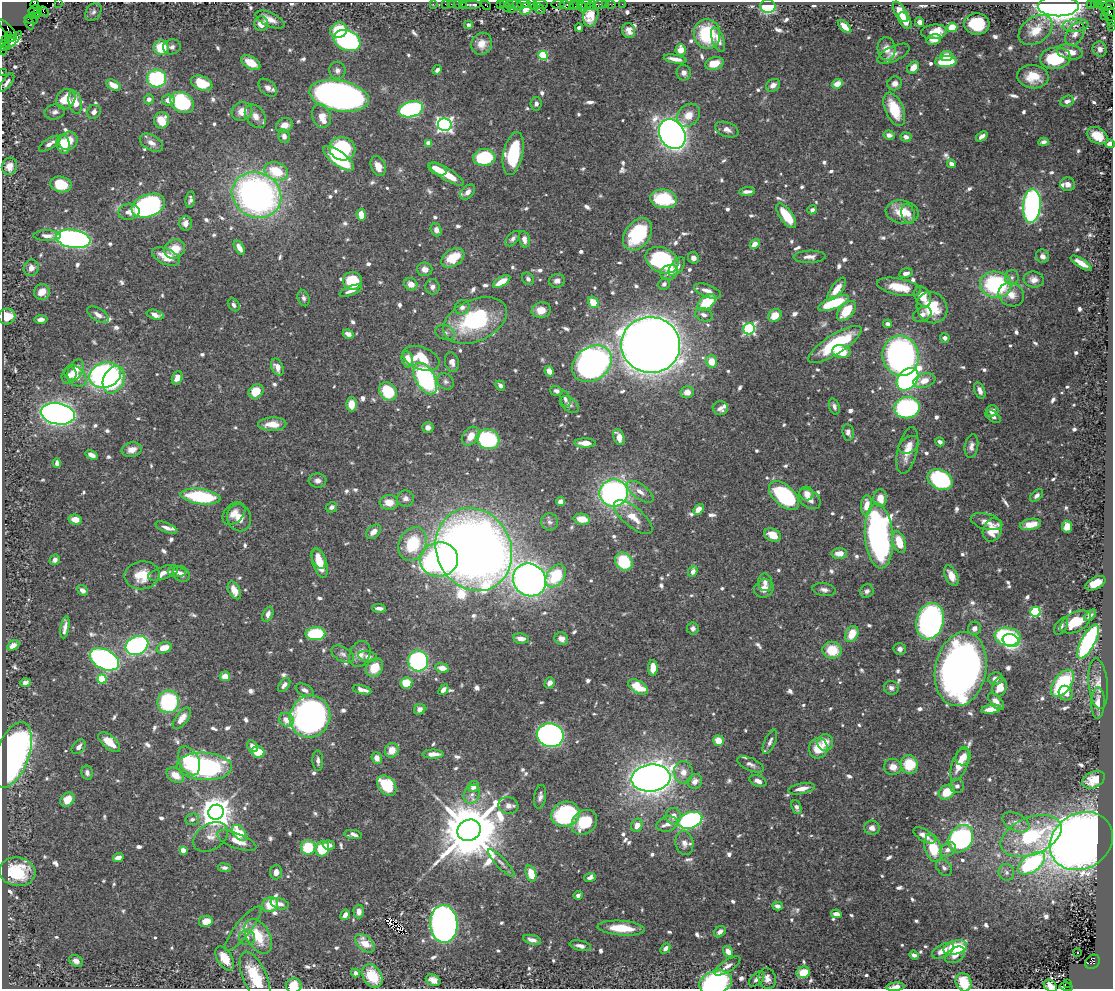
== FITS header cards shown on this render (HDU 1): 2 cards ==
NAXIS1  =                 1111
NAXIS2  =                  987

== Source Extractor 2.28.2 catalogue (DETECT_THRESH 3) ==
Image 1111 x 987 px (HDU 1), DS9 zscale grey, 1 PNG px = 1 image px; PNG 1115 x 991 px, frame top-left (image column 1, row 987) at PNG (2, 2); each listed source drawn as its Kron ellipse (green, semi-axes under 4 px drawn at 4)
Background 0.616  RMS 0.0094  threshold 0.0282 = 3 sigma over >= 5 px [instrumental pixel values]
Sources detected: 875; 1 with non-positive FLUX_AUTO (blend fragments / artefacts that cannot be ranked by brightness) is neither listed nor drawn; of the other 874, the 500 brightest by FLUX_AUTO listed and drawn (374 fainter detections omitted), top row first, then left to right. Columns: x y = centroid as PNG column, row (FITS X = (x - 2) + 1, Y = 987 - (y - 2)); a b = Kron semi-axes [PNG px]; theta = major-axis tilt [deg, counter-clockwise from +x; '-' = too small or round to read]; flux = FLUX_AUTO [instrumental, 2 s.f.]
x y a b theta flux
59 2 2 2 - 17
35 4 4 3 - 150
433 4 2 2 - 14
445 4 2 2 - 25
451 4 2 2 - 22
457 4 2 2 - 31
500 4 3 2 - 28
509 4 3 2 - 12
524 4 7 2 0 160
533 4 7 3 -50 59
541 4 7 3 -6 110
558 4 7 3 8 74
573 4 3 2 - 43
585 4 6 3 5 93
600 4 7 3 15 110
605 4 2 2 - 9.4
611 4 5 2 - 24
622 4 2 2 - 8.8
1094 4 3 2 - 60
1098 4 3 3 - 20
1103 4 5 2 - 22
462 5 3 2 - 44
471 5 10 3 0 150
486 5 5 3 - 54
516 5 8 3 -25 180
566 5 7 4 -16 170
576 5 7 3 28 65
591 5 5 2 - 21
1091 5 4 2 - 2.3
505 6 7 3 -55 150
768 6 7 6 - 48
1058 6 20 10 0 680
1109 6 7 3 19 97
582 7 6 2 -51 84
511 9 3 2 - 46
526 9 6 5 - 5
539 9 6 4 -49 110
35 10 6 3 18 310
44 11 5 3 - 36
38 12 5 3 - 450
93 12 10 7 56 2.3
900 12 11 5 -58 11
1105 12 3 2 - 17
34 13 7 4 -49 370
1110 13 8 5 -74 320
591 15 12 7 81 8.8
1104 16 2 2 - 18
31 19 7 3 -15 54
270 19 15 7 -24 5.6
905 20 9 5 -60 8.2
1111 21 6 2 -62 73
919 22 5 4 - 2.7
29 23 6 4 -64 64
261 24 7 7 - 6.4
977 24 13 10 -2 23
468 25 4 4 - 2.4
1075 25 13 6 5 3.3
1112 26 2 2 - 28
579 27 4 3 - 2.3
845 27 8 4 -45 7.4
952 27 5 5 - 22
8 29 13 4 -48 170
339 30 9 7 26 24
1036 30 19 12 36 13
629 31 7 6 - 3.8
934 32 13 7 6 13
707 34 15 13 -83 36
1075 34 13 8 59 4.9
9 36 3 3 - 260
12 38 4 2 - 250
933 39 7 5 10 4.2
6 40 3 2 - 27
347 40 14 10 -23 100
718 40 13 5 -69 5.8
11 41 14 4 42 100
5 44 5 3 - 37
482 44 11 10 - 6.2
172 47 9 7 9 2.5
161 48 7 7 - 22
2 49 6 2 -80 44
886 49 12 9 -81 5.8
1100 49 8 7 - 3.3
681 50 5 5 - 7.5
1070 52 13 7 -11 8.1
893 54 17 7 25 4.6
543 55 4 4 - 42
946 56 6 5 - 7
1055 58 15 11 6 41
675 59 11 4 -10 5
946 61 11 5 3 37
251 63 10 6 -29 9.3
714 64 10 6 15 11
913 68 7 5 48 6.7
337 70 9 8 - 3
437 70 5 4 - 2.6
2 72 2 2 - 15
684 73 8 7 - 3
1033 77 16 11 -6 14
156 79 9 9 - 61
7 83 11 4 54 3.1
202 83 11 7 -23 22
895 83 7 6 - 4.1
837 84 6 4 29 8.6
114 85 8 5 -27 6.6
773 85 7 6 - 3.6
268 88 11 7 -42 3.5
339 96 30 15 -11 410
66 99 10 9 - 18
149 99 5 4 - 3.3
168 100 6 5 - 5.3
1067 101 7 5 19 2.7
75 102 11 6 -78 8.6
182 102 13 9 -32 59
536 104 7 5 83 2.3
411 109 12 7 15 100
894 109 18 9 -67 23
242 111 10 9 - 7.3
55 112 10 7 11 2.7
94 112 7 6 - 3.4
688 115 13 10 42 8.7
255 116 13 9 -54 5.3
321 116 12 9 -70 7.4
162 120 8 7 - 12
284 125 9 7 26 6.5
445 125 7 6 - 220
727 130 12 7 -20 4
672 134 16 12 -60 660
889 135 5 4 - 3.3
284 136 7 5 -79 3.7
982 136 6 4 36 3
1097 136 11 7 -31 12
906 137 5 5 - 3.2
68 141 10 8 45 9.4
1044 142 5 4 - 2.1
151 143 13 7 -30 4.4
429 143 4 4 - 8.7
50 144 12 5 32 3.7
63 144 9 6 -78 16
1110 144 4 4 - 4.2
342 149 13 11 -20 71
513 153 22 9 78 45
338 158 18 7 -36 39
484 158 11 8 4 44
951 164 4 4 - 3.1
9 166 9 7 75 6.2
378 166 10 7 -65 7
437 169 9 5 -25 8.1
276 171 12 9 -20 23
447 174 19 6 -31 17
61 184 11 8 -12 16
1068 184 7 7 - 3.5
747 191 8 3 4 3
468 192 9 5 47 3.2
256 195 25 22 -27 270
664 199 13 9 -7 38
190 200 8 4 81 2.3
148 206 17 11 19 220
1032 206 17 9 85 180
812 210 5 4 - 2.4
129 212 10 8 4 5.3
902 212 16 11 -9 15
908 214 9 6 -70 5
361 215 6 4 -83 8.4
786 216 14 6 -54 21
186 223 7 6 - 3.9
436 230 6 5 - 3
638 234 18 12 54 44
47 236 13 5 -1 4.3
73 239 17 9 -9 200
513 239 9 5 48 2.3
524 239 8 5 -77 4
755 244 5 4 - 8.5
239 248 8 4 -59 5.1
175 249 11 9 30 11
166 256 15 7 -24 10
1042 256 7 6 - 4
810 257 16 6 2 3.9
453 258 13 8 32 17
693 258 6 5 - 2.4
662 260 17 12 -25 80
1081 263 12 4 -33 5.8
677 267 11 6 51 4.8
31 268 8 7 - 4.1
425 269 7 6 - 4.5
669 272 9 7 26 6.8
906 273 7 4 13 2.9
1012 277 7 6 - 2.1
528 279 7 5 -53 2.2
1034 280 10 8 -7 4.1
352 281 9 9 - 26
557 281 8 7 - 3.3
502 282 10 4 31 9.3
411 284 7 6 - 4.8
664 284 6 5 - 2.3
996 285 16 13 -10 68
432 287 8 7 - 2.6
899 287 22 8 -11 17
837 289 13 5 53 8.1
351 291 12 4 21 3.5
708 291 14 6 -20 5.2
42 292 8 8 - 7.1
1011 295 13 11 -28 6.7
923 297 10 7 -63 11
304 298 8 5 -73 2.2
593 302 6 5 - 14
707 302 11 6 40 29
834 303 16 6 21 40
234 305 7 5 -54 2.4
462 307 7 7 - 3.5
932 308 16 14 -50 25
541 310 10 7 16 7
846 311 12 7 50 19
922 314 10 6 25 4.2
98 315 12 6 -32 3.8
155 315 9 4 -15 4.9
704 315 9 6 -18 3.4
775 315 7 6 - 11
7 316 8 8 - 10
41 319 6 4 2 2.8
475 320 34 20 24 71
887 324 4 4 - 2.9
749 329 6 5 - 120
445 333 10 7 -23 2.7
348 334 5 4 - 3.4
945 338 5 4 - 2.7
835 344 31 9 32 52
651 345 29 28 - 1700
841 352 9 6 -9 15
901 356 20 18 -75 270
421 358 19 11 -20 20
407 359 8 5 -78 9.8
711 361 6 5 - 10
452 362 10 7 -76 4
592 364 21 16 35 350
277 367 9 6 -64 5.4
76 370 11 7 64 8.8
549 371 5 4 - 5
69 375 8 7 - 3.2
105 375 16 12 18 170
75 376 12 8 -44 9.8
177 378 7 5 71 4.9
425 378 17 9 -61 99
908 379 12 9 48 220
114 380 14 10 65 43
446 381 9 7 -43 2.3
924 381 11 6 16 7.1
500 386 5 4 - 2.6
256 391 8 6 37 14
388 391 10 8 -49 31
556 391 6 5 - 2.4
980 391 8 5 -68 3.6
687 392 6 6 - 5.3
565 399 8 5 -73 2.1
352 404 7 5 -90 9.1
570 405 10 7 -34 2.4
834 406 8 5 -70 2.3
720 408 7 7 - 3.2
907 408 13 10 7 130
992 411 6 5 - 3.9
58 414 17 10 -10 540
993 416 8 5 -35 2.3
272 424 14 6 2 9.5
428 428 6 5 - 4.4
848 432 8 5 -82 2.7
471 436 10 7 52 8
619 437 8 5 -68 5.9
488 439 11 10 - 74
940 442 5 4 - 2.2
585 443 10 4 -1 7.4
909 445 11 7 32 4.3
971 446 12 6 80 3.4
132 450 10 7 10 5.1
907 450 24 9 77 9.7
91 455 6 4 -33 4.7
57 463 5 4 - 2.5
940 479 13 9 -27 76
318 481 9 7 -2 3.5
640 492 15 7 -36 5.4
614 493 14 13 - 210
807 494 7 7 - 4.4
784 496 18 10 -43 85
1037 496 7 5 43 2.4
201 497 20 7 -8 51
405 498 8 8 - 3.3
880 498 9 7 -85 8
809 499 12 8 -37 5.8
389 502 9 7 2 7.9
560 502 4 4 - 4
866 505 10 5 85 8.8
331 507 6 5 - 2.7
698 509 6 4 49 6
234 513 13 9 45 6
633 517 24 9 -39 11
239 518 14 12 -75 6.8
75 519 7 5 -10 6.4
582 519 8 5 -9 12
550 522 9 8 - 2.4
987 522 16 8 -15 5.4
1031 524 11 5 11 11
1067 526 6 5 - 9.5
166 528 11 4 -22 3.3
992 530 12 9 65 15
373 532 9 6 42 4.3
773 535 9 6 -26 8.9
879 536 32 14 -86 240
899 542 11 6 -73 14
413 544 17 13 68 32
474 549 42 37 -64 870
839 553 7 5 1 6.3
319 558 10 6 -67 7.4
55 560 5 5 - 2.7
439 560 19 17 7 200
624 562 9 8 - 33
320 563 15 7 -72 13
693 571 6 4 68 3.5
177 572 9 5 -2 2.7
163 573 16 6 18 5.1
181 574 9 7 -36 3.6
142 575 17 14 8 16
556 576 13 8 55 30
951 576 11 6 -65 7.6
529 580 17 16 - 420
765 582 9 7 -83 3.7
1095 583 11 6 27 12
764 589 10 9 - 6.2
82 590 6 4 -39 3.1
234 590 9 5 -63 6.7
824 590 12 6 -9 2.7
867 591 7 6 - 2.3
379 608 7 3 -3 2.8
1035 612 5 5 - 61
268 614 8 5 68 2.9
1090 615 7 4 43 2.3
930 621 18 13 75 190
1076 622 17 9 28 17
1061 626 9 5 56 2.3
65 627 11 4 81 3.8
693 628 6 5 - 2.2
974 628 7 6 - 3.4
315 634 10 6 1 36
852 634 8 6 62 13
1008 637 13 9 -8 130
521 639 8 5 -8 5.6
561 639 7 6 - 4.5
1011 640 8 6 -16 70
1088 642 19 7 62 130
13 645 6 4 30 4.6
137 645 12 9 25 120
164 648 8 5 17 10
900 649 6 6 - 2.5
832 650 9 8 - 18
343 654 12 7 -29 2.7
360 654 13 10 67 5.6
368 657 9 5 -11 2.6
104 659 15 9 -27 180
418 661 10 10 - 97
375 668 10 8 52 13
442 668 7 4 -7 6.1
653 668 8 5 -89 9.2
961 669 37 25 79 440
225 676 5 5 - 7.7
995 678 7 6 - 4.1
102 679 4 4 - 31
25 683 5 4 - 2.6
406 683 6 5 - 15
550 683 6 4 56 3.4
1062 683 15 8 54 60
1098 684 25 9 -85 7.5
284 685 8 5 54 3
638 687 11 6 -31 21
1000 687 10 7 70 7.9
891 688 7 7 - 2.4
305 690 9 5 -25 2.4
362 690 9 4 -13 4
443 690 6 4 48 2.8
1066 693 7 6 - 5.7
996 701 10 5 -48 4.6
168 702 11 10 - 61
1098 703 16 6 89 7
420 709 6 5 - 3.5
991 709 10 4 7 7.7
310 717 21 20 - 320
182 718 13 6 53 7.5
286 720 8 6 -38 6.2
550 735 13 12 - 260
718 741 5 5 - 10
109 742 13 6 -41 13
770 742 13 5 66 3
825 742 8 8 - 8
252 746 6 5 - 4.7
79 747 8 5 49 3.4
818 748 10 9 - 15
392 750 7 6 - 7.6
258 752 7 5 -13 13
433 754 10 4 -1 6.1
12 755 34 16 70 280
963 757 8 7 - 6
377 758 6 5 - 4.9
189 761 15 10 -64 19
318 761 10 5 -87 2.6
750 764 14 6 -25 3.1
960 764 18 7 70 13
909 765 9 8 - 23
204 766 27 13 -3 120
893 767 9 8 - 6.3
683 772 11 9 -85 6.5
87 773 7 5 -78 2.3
175 775 9 6 -34 9.6
651 778 19 13 6 790
1093 780 12 7 26 11
695 781 8 7 - 4.6
758 781 9 5 -23 3.8
387 786 11 8 -47 34
957 786 7 7 - 2.5
473 787 6 5 - 6.3
802 789 14 5 11 5.9
947 792 8 6 36 15
472 794 10 7 62 4.2
540 797 12 6 82 2.9
67 800 8 6 45 9.7
508 806 10 8 -15 4
796 807 7 4 -68 2.3
216 812 8 7 - 1400
565 814 14 12 20 68
673 816 8 7 - 6.1
192 819 7 6 - 2.4
690 820 12 8 19 130
584 822 14 11 42 21
1016 822 14 8 -26 5.5
667 824 11 7 16 4.1
637 825 7 5 60 6
872 828 8 7 - 3
469 830 12 10 30 6900
239 833 9 5 -50 21
353 834 9 4 -9 3
924 835 12 6 -31 6.8
1031 836 32 18 21 60
210 837 19 13 34 8.1
961 839 14 11 57 150
237 841 21 7 -21 8.9
1081 841 33 27 31 910
684 843 12 9 -78 4.3
329 845 6 5 - 3.3
308 847 7 7 - 28
933 848 14 8 -74 24
322 849 7 7 - 23
948 849 8 6 36 4.4
183 850 4 4 - 8
118 858 5 4 - 4
501 863 19 5 -47 3.2
1032 863 15 8 35 100
224 868 7 4 -8 2.1
944 868 9 6 -48 2.3
17 872 18 14 -9 26
276 872 7 5 87 3.7
1006 872 8 7 - 2.8
531 873 8 5 -72 15
590 877 6 4 19 3
578 895 5 4 - 2.4
280 904 9 5 -16 3.4
270 905 8 7 - 13
777 906 5 4 - 2.5
359 912 7 5 -87 3.6
836 914 5 4 - 4.5
345 915 5 4 - 3.8
206 921 7 5 12 7.6
444 924 19 13 -87 400
621 928 23 7 -4 17
243 929 28 8 51 6.9
720 932 6 5 - 3.1
258 936 19 11 -59 20
247 938 8 7 - 2.6
532 940 9 4 -14 3.9
365 943 11 7 -42 9.7
580 946 11 5 -13 3.1
665 948 5 4 - 3
955 948 12 7 15 39
943 951 12 6 27 7.8
728 952 6 4 -54 7.1
1077 952 3 3 - 2.4
914 955 5 4 - 2.8
955 955 11 7 32 5.3
225 958 13 7 -57 12
76 961 7 5 -33 3.6
1093 962 8 6 43 480
728 966 15 6 33 4.4
803 972 7 5 11 16
355 973 4 4 - 2.6
372 976 13 9 -59 20
255 978 27 12 -67 28
767 978 10 8 -75 4.5
757 979 9 5 46 3.1
433 980 8 5 -25 5
715 982 17 11 17 180
964 982 9 7 -68 21
1068 983 3 2 - 76
294 986 8 7 - 12
1050 986 7 5 -39 5.5
895 987 9 4 6 4.5
1066 987 6 3 -13 90
At the frame edge (FLAGS 8, measured only in part): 14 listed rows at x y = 59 2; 35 4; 1110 13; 1111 21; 1112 26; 2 49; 2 72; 1110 144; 715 982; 964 982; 294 986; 1050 986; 895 987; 1066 987
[374 fainter detections neither listed nor drawn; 1 non-positive-flux detection neither listed nor drawn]